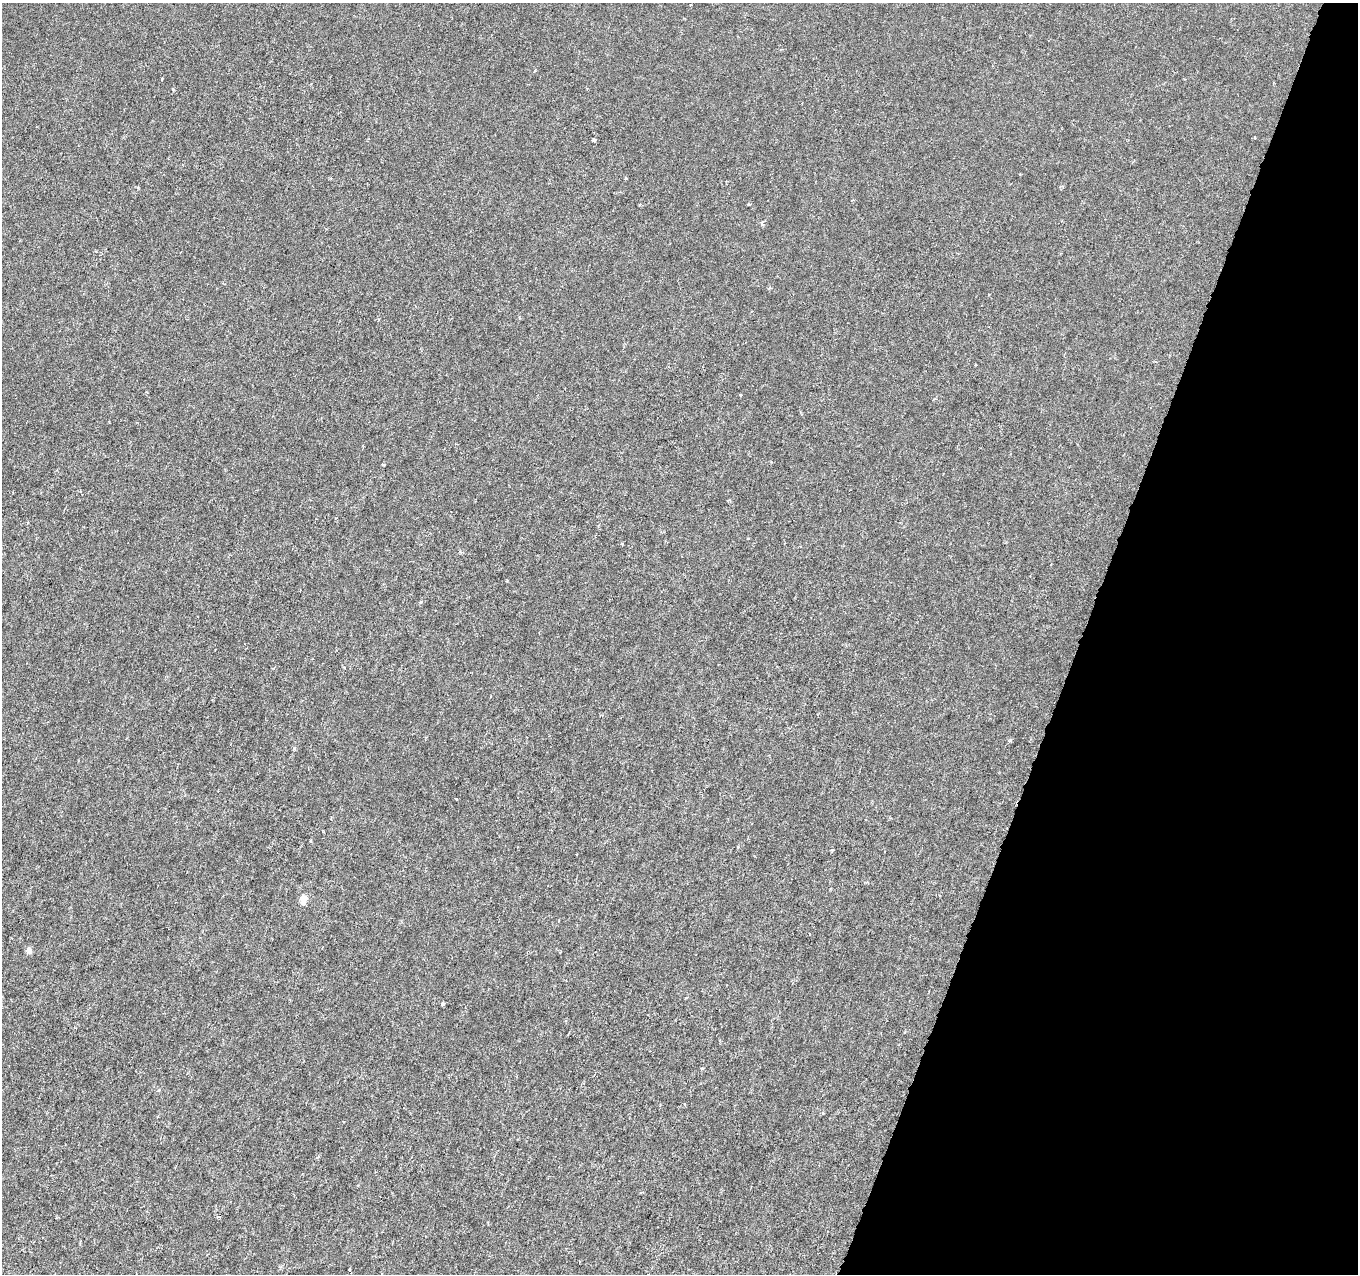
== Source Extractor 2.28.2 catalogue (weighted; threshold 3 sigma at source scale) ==
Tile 8 of 4 x 4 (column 4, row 2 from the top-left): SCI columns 4069-5424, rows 2760-4031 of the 5432 x 5583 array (HDU 1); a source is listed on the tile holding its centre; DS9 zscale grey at full resolution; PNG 1360 x 1276 px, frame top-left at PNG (2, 3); no overlay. Shown black and unused: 20% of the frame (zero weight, under 3 of 6 exposures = <1% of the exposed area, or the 3 px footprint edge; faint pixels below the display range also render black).
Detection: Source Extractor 2.28.2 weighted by HDU 2 'WHT'; one run over the whole footprint, this tile lists its part. Background -1.38e-05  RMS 0.0013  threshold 0.00512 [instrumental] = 3 sigma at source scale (4.09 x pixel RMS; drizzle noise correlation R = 1.36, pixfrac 0.8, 0.0396/0.0396 arcsec/px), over >= 5 px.
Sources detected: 17; all 17 listed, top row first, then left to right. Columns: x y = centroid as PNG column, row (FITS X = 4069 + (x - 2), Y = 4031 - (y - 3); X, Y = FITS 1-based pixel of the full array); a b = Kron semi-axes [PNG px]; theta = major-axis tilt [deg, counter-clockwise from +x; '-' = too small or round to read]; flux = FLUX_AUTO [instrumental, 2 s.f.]
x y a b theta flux
535 70 5 3 - 0.12
1255 137 4 2 - 0.075
594 139 4 3 - 0.42
626 178 4 3 - 0.11
749 204 4 2 - 0.22
762 224 7 3 -66 0.18
740 395 3 2 - 0.16
383 465 5 3 - 0.093
273 668 5 3 - 0.11
1010 741 5 4 - 0.2
294 748 5 4 - 0.16
456 799 3 2 - 0.11
303 900 12 7 79 0.81
29 950 9 7 -56 0.38
560 952 4 2 - 0.079
442 1004 4 3 - 0.26
702 1069 4 4 - 0.14
Unlisted compact peaks at least as high as the median listed source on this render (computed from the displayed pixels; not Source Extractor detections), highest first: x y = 173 89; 832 850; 421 602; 162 79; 507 581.